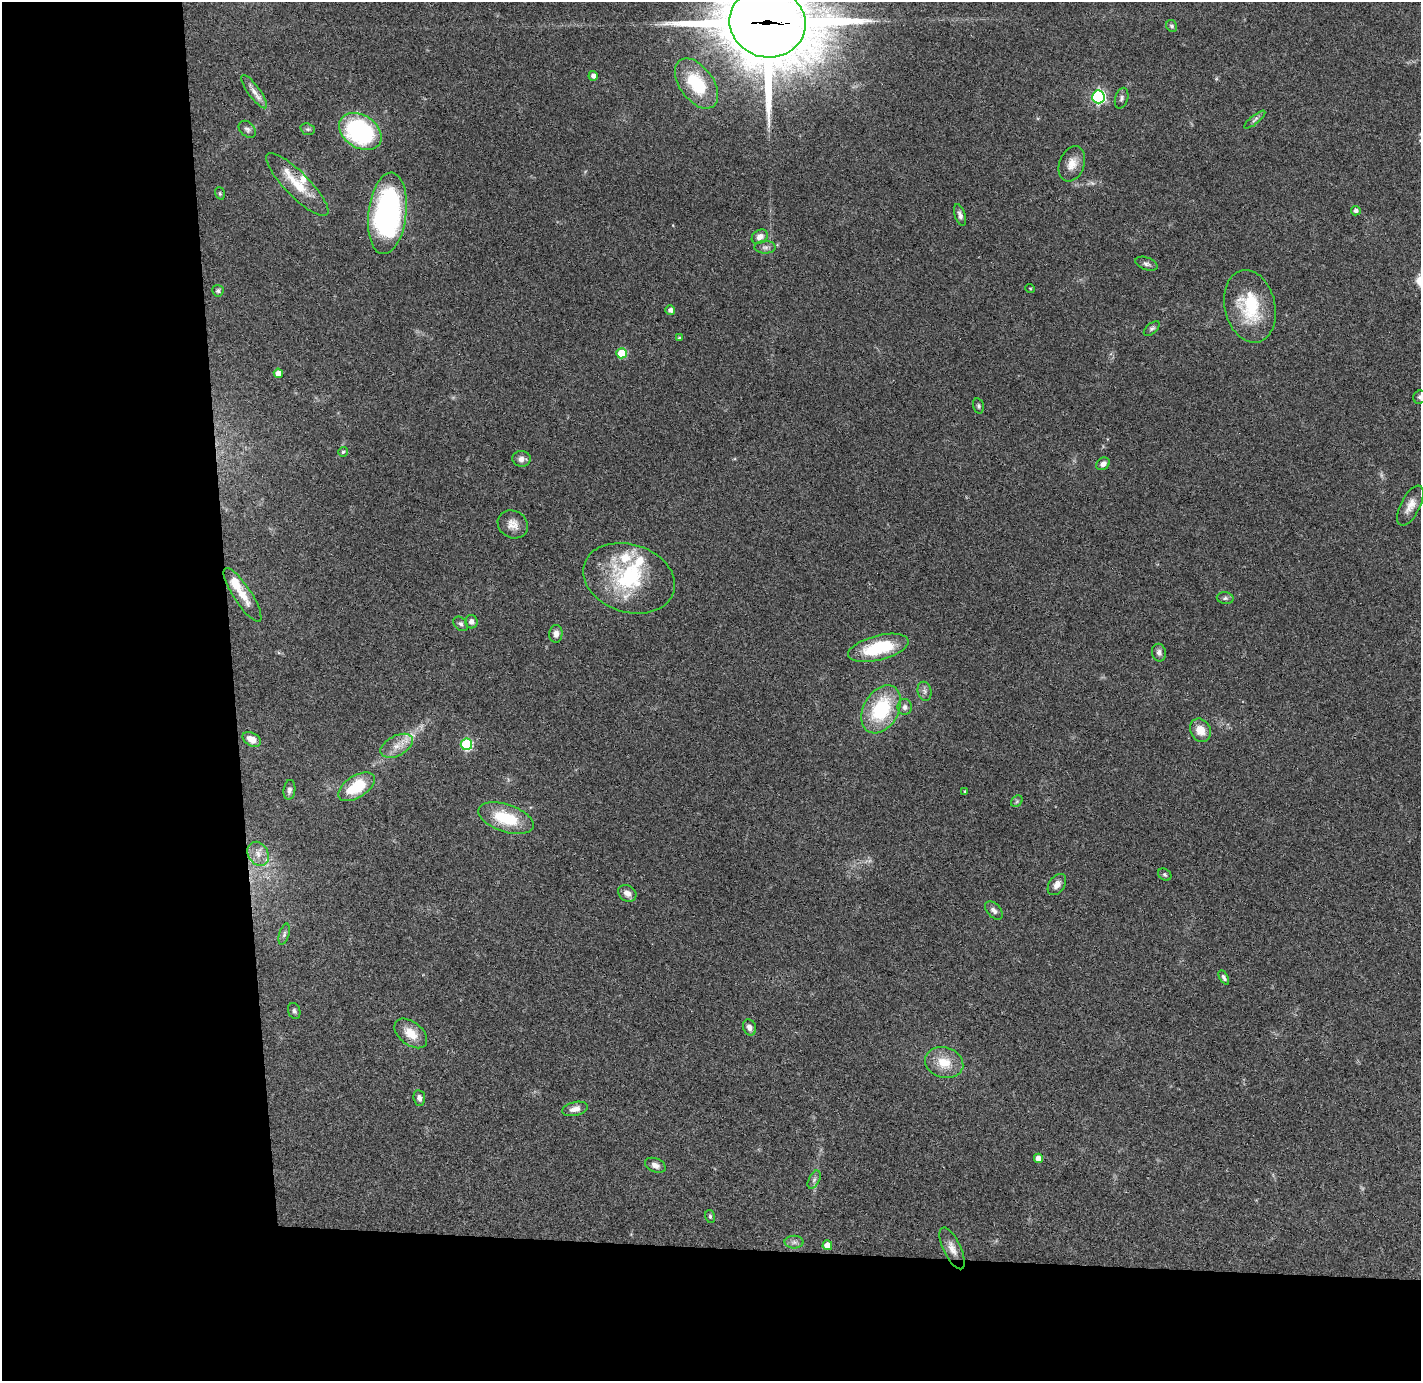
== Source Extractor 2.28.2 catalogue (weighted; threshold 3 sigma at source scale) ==
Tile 7 of 3 x 3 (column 1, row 3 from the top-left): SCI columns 58-1476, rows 78-1456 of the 4370 x 4295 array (HDU 1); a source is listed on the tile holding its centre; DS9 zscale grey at full resolution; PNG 1423 x 1383 px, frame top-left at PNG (2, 2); each listed source drawn as its Kron ellipse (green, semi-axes under 4 px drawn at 4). Shown black and unused: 24% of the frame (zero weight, under 3 of 4 exposures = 6% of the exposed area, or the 3 px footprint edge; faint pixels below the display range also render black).
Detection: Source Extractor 2.28.2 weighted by HDU 2 'WHT'; one run over the whole footprint, this tile lists its part. Background 0.0824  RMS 0.0056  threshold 0.0254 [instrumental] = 3 sigma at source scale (4.5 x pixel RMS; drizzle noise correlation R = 1.50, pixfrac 1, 0.05/0.05 arcsec/px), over >= 5 px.
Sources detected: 83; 1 too faint to see at this stretch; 1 inside a brighter object's white glare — neither listed nor drawn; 6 inside a brighter listed object's ellipse — not listed separately; the other 75 listed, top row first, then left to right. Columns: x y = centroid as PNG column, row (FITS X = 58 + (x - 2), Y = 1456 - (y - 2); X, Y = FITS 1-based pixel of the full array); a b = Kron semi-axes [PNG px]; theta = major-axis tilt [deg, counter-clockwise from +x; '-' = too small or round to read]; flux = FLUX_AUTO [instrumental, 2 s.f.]
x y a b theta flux
767 22 38 35 -13 6300
1172 26 6 5 - 1
593 76 5 4 - 2.2
696 84 28 17 -54 29
254 92 20 6 -54 4
1098 97 6 6 - 100
1122 98 10 6 74 1.7
1255 120 13 3 39 1.4
247 129 10 7 -44 1.8
308 129 7 5 -20 1.2
360 132 23 16 -34 81
1072 164 18 12 69 6.4
297 185 42 12 -45 15
220 193 6 4 -70 0.77
1356 211 5 4 - 1.8
387 213 41 19 83 140
960 215 11 5 -72 2
760 237 8 6 31 3.3
765 247 10 6 0 1.8
1146 264 11 6 -20 1.8
1030 288 5 3 - 0.46
218 291 6 5 - 1.3
1250 306 37 25 -77 32
670 310 5 5 - 2.2
1152 329 9 5 41 1.3
679 338 4 4 - 0.6
621 353 5 5 - 19
278 373 5 4 - 5.4
1420 397 7 6 - 1.2
978 406 7 5 -75 1.1
343 452 5 5 - 0.89
521 459 9 8 - 2.7
1103 464 7 5 36 2.4
1410 505 22 9 63 5.5
513 524 15 13 -29 5.3
629 578 47 34 -18 51
242 595 31 9 -57 8.2
1225 598 8 5 -7 1.5
471 622 6 6 - 2.6
461 624 8 6 -46 1.5
556 634 9 6 86 2.7
878 648 31 12 14 29
1159 653 9 7 -79 2.3
925 691 10 7 -77 2.1
905 707 8 7 - 2.1
881 709 26 17 61 37
1200 730 12 10 -59 6.9
252 739 10 6 -29 6.3
466 744 6 5 - 50
397 746 17 10 28 6.8
356 787 20 11 33 22
289 790 10 6 82 2
965 791 3 3 - 0.44
1017 801 6 5 - 0.86
506 818 29 13 -18 24
258 854 13 10 -59 4.8
1165 875 7 5 -38 1
1057 884 12 8 56 3.1
627 893 10 7 -36 3.3
994 910 11 6 -46 2.1
284 934 11 5 73 1.5
1224 977 8 4 -60 1.4
294 1011 8 6 -71 1.3
749 1027 8 6 -68 2.8
411 1033 19 11 -39 8.9
944 1063 19 15 -17 11
419 1098 8 6 -81 2
575 1109 13 7 13 3.7
1038 1158 4 4 - 4.6
655 1165 11 7 -23 2.7
814 1180 10 5 63 1.7
710 1216 6 5 - 0.95
794 1242 9 6 0 1.9
827 1245 5 4 - 7.3
952 1248 23 8 -64 5.1
Overlapping masked pixels (flux is a lower limit): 1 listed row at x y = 767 22
Isophote crosses this tile's border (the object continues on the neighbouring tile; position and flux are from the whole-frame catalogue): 2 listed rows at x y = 767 22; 1420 397